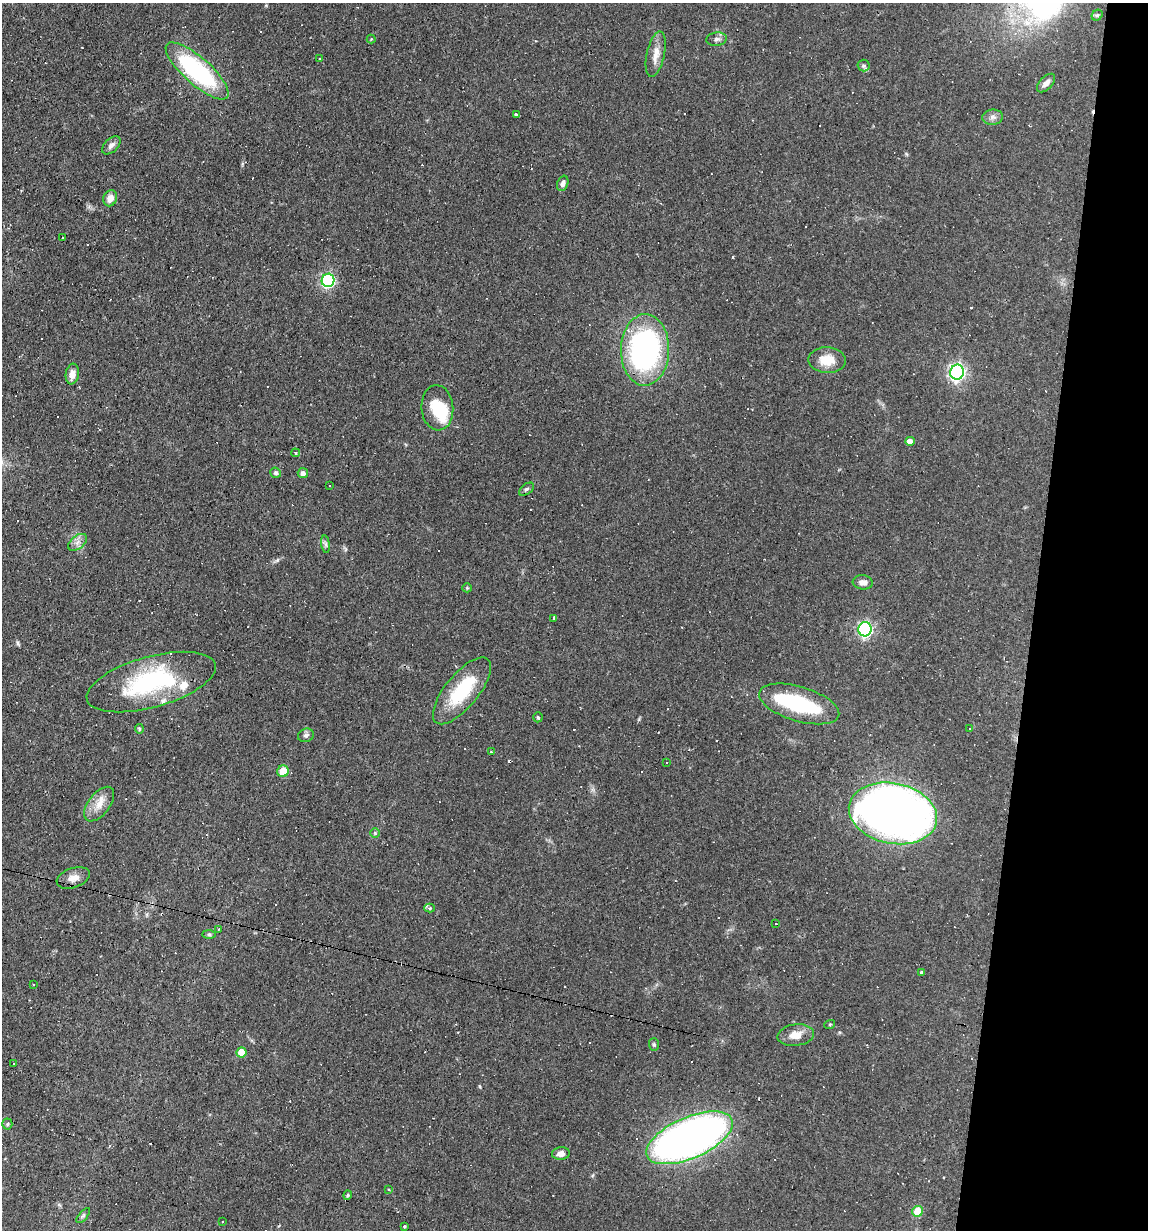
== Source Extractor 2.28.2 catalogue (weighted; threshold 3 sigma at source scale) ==
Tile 8 of 4 x 4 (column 4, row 2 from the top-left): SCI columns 3551-4696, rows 2455-3682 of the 4929 x 4909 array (HDU 1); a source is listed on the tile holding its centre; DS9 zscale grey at full resolution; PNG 1150 x 1232 px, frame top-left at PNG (2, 3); each listed source drawn as its Kron ellipse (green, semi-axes under 4 px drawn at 4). Shown black and unused: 10% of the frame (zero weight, under 2 of 3 exposures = <1% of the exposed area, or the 3 px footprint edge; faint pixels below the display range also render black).
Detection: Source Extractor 2.28.2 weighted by HDU 2 'WHT'; one run over the whole footprint, this tile lists its part. Background 0.0927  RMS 0.0057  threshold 0.0256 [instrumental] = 3 sigma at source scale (4.5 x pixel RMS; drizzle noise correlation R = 1.50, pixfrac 1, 0.05/0.05 arcsec/px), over >= 5 px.
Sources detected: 105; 2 inside a brighter object's white glare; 34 cosmic-ray / hot-pixel residue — neither listed nor drawn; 3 inside a brighter listed object's ellipse — not listed separately; the other 66 listed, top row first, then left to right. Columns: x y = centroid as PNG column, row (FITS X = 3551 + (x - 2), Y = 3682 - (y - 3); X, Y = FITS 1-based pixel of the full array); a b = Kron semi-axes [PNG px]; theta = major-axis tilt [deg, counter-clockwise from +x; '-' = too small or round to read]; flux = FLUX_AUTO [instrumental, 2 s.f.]
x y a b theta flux
1097 15 6 5 - 0.76
371 39 4 4 - 0.49
717 39 10 6 8 1.9
656 54 23 9 77 6.1
319 59 3 2 - 0.64
864 66 6 6 - 1.2
197 71 40 13 -41 76
1046 83 11 6 46 3
516 115 3 3 - 12
993 117 10 7 6 2.5
111 145 11 6 43 2.6
563 183 8 5 70 2
110 198 8 6 66 4.6
63 238 3 2 - 0.4
328 280 6 6 - 90
645 350 36 24 88 130
827 360 18 13 -3 10
957 372 7 7 - 170
72 374 10 6 81 4.3
437 408 23 16 -85 19
910 441 4 4 - 4.6
295 453 4 3 - 0.81
275 473 5 5 - 1.2
303 473 5 5 - 2.3
330 485 3 2 - 0.61
526 489 8 5 37 1.3
77 542 11 6 38 2.8
326 544 9 4 -81 1.4
863 582 10 7 -5 2.8
467 588 5 4 - 0.62
554 618 3 3 - 2.6
865 629 7 6 - 110
151 682 67 25 16 69
462 691 41 16 51 31
799 704 41 17 -17 46
538 717 5 4 - 0.9
139 729 5 4 - 0.81
970 729 2 2 - 0.46
306 735 8 6 22 1.6
491 752 3 3 - 0.45
666 763 3 2 - 0.47
283 771 6 5 - 12
99 804 20 10 52 7.3
893 813 45 30 -12 580
375 833 5 5 - 0.81
73 878 17 10 19 4.8
430 908 5 4 - 0.93
776 924 3 2 - 0.86
218 929 3 3 - 0.49
209 934 7 4 -1 0.8
921 972 4 3 - 1.2
34 984 3 3 - 1.2
830 1024 5 3 - 0.54
796 1035 18 10 6 7.2
654 1044 6 5 - 0.97
241 1052 5 5 - 9.4
13 1063 3 3 - 0.88
7 1124 5 5 - 0.84
690 1138 46 20 24 350
561 1153 9 6 7 3.2
388 1189 3 2 - 0.59
348 1195 4 3 - 0.84
918 1211 5 5 - 17
83 1216 9 4 48 1.1
222 1222 3 3 - 2.4
404 1226 3 3 - 3.2
Overlapping masked pixels (flux is a lower limit): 1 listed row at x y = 893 813